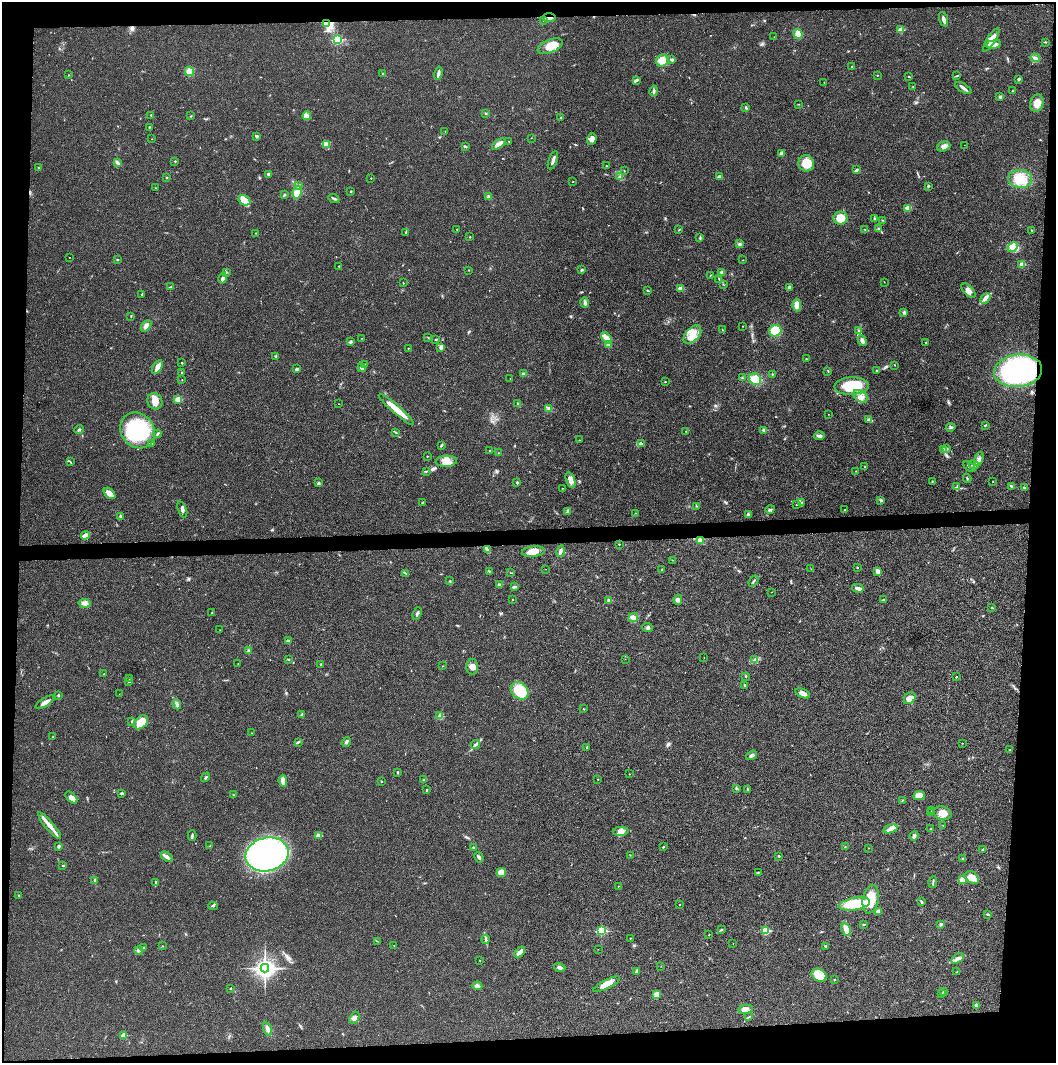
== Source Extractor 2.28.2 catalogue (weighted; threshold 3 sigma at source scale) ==
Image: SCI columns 5-4220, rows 1-4243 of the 4221 x 4243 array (HDU 1 of 3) = the unmasked area's bounding box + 8 px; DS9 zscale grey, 4 x 4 block average (1 PNG px = mean of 4 x 4 image px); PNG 1058 x 1065 px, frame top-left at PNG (2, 2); each listed source drawn as its Kron ellipse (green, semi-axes under 4 px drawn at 4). Shown black and unused: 9% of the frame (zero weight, under 3 of 4 exposures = <1% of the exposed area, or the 3 px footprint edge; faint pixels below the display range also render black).
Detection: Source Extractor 2.28.2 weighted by HDU 2 'WHT'. Background 0.0193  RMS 0.005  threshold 0.0225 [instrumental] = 3 sigma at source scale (4.5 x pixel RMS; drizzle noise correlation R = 1.50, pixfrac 1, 0.05/0.05 arcsec/px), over >= 5 px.
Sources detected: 390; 5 coinciding with a brighter row at this scale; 10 inside a brighter listed object's ellipse — not listed separately; the other 375 listed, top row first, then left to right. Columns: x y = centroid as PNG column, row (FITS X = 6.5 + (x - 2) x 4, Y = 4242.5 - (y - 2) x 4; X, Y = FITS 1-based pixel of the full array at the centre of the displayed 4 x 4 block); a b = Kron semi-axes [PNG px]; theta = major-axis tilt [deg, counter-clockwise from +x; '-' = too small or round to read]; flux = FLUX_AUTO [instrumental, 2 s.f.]
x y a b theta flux
549 17 7 2 1 4.8
944 19 8 3 -74 10
543 21 2 2 - 0.74
327 24 3 2 - 3.1
901 30 2 2 - 46
798 34 5 3 - 26
774 37 2 2 - 0.49
337 39 2 2 - 230
991 40 13 4 57 37
1045 42 3 2 - 2
994 44 7 4 8 15
550 46 13 6 23 49
1035 58 5 3 - 9.8
662 60 6 5 - 35
672 60 2 2 - 13
852 66 2 2 - 1.3
189 72 5 4 - 27
438 73 6 2 76 7
383 74 3 2 - 2.8
68 75 2 2 - 1.3
877 75 2 2 - 2.5
957 76 3 2 - 1.8
909 77 2 2 - 1.7
1019 79 3 2 - 3.6
636 80 4 3 - 5.2
824 82 2 2 - 0.66
913 87 3 2 - 1.6
963 88 9 3 -32 9.2
654 91 5 2 - 5.7
1012 91 2 2 - 1.3
1000 97 2 2 - 7.2
1037 103 9 6 73 26
799 104 2 2 - 1
746 108 3 2 - 3.3
486 113 2 2 - 2.7
151 115 2 2 - 1.8
191 116 2 2 - 0.92
307 116 4 3 - 7.4
561 118 2 2 - 1.9
149 127 2 2 - 2.2
445 131 2 2 - 0.76
256 136 3 2 - 4.2
531 138 2 2 - 0.77
152 139 2 2 - 1.4
592 139 6 4 72 11
509 141 2 2 - 1
326 144 4 3 - 12
499 144 8 3 35 25
964 145 2 2 - 0.42
465 146 3 2 - 4.6
944 146 7 5 17 12
781 153 4 3 - 8.1
553 160 9 2 70 13
175 161 2 2 - 1.7
117 163 4 3 - 5.5
806 163 8 7 - 55
607 166 3 2 - 1.6
38 168 2 2 - 2
856 170 3 2 - 6.8
624 171 2 2 - 1.3
268 174 3 2 - 4.8
620 176 2 2 - 1.5
719 177 2 2 - 27
166 178 2 2 - 1.7
371 178 2 2 - 1.9
1020 179 12 9 -5 61
572 182 2 2 - 0.79
298 186 3 3 - 4.2
928 186 3 2 - 3.8
155 188 2 2 - 1.3
351 191 2 2 - 2
297 192 6 4 78 39
284 195 3 2 - 2.8
488 197 3 3 - 4.5
334 198 6 2 -25 3.8
244 200 6 5 - 19
908 208 4 3 - 16
840 218 7 6 - 42
875 218 3 2 - 4.3
882 220 2 2 - 1.4
457 229 2 2 - 1.4
879 229 3 2 - 3.1
679 230 2 2 - 1.5
865 230 2 2 - 0.93
1032 230 2 2 - 1.8
405 232 2 2 - 1
256 233 2 2 - 1.1
470 237 2 2 - 3.1
700 238 3 2 - 2.8
740 244 3 2 - 3.2
1013 247 6 4 46 13
69 257 2 2 - 0.74
117 259 2 2 - 1.5
743 260 2 2 - 0.56
1022 264 3 3 - 17
339 266 3 2 - 1.6
469 270 2 2 - 1.1
582 270 2 2 - 4.5
226 272 3 2 - 2.9
722 272 3 2 - 8
710 275 2 2 - 1.7
223 278 5 3 - 10
719 279 2 2 - 2
884 282 2 2 - 0.75
403 283 2 2 - 1.5
724 285 2 2 - 0.8
171 287 3 2 - 2
789 287 4 2 - 7.2
681 288 3 3 - 17
968 290 9 4 -47 15
648 291 3 2 - 2.5
142 294 2 2 - 2.7
985 298 6 4 43 10
585 303 5 3 - 8.1
797 305 6 4 -84 15
904 312 3 3 - 4.6
131 316 2 2 - 1.4
146 326 6 3 48 8.7
743 326 2 2 - 0.76
722 330 2 2 - 1.3
775 331 6 5 - 51
858 331 2 2 - 1.6
692 335 11 6 49 36
428 337 2 2 - 1
362 338 2 2 - 0.79
606 338 7 3 -53 27
436 339 2 2 - 2.7
862 341 5 3 - 9.7
350 342 2 2 - 11
926 342 3 2 - 1.8
608 345 3 3 - 7.5
441 347 4 3 - 10
408 348 2 2 - 1.4
276 356 3 2 - 5.2
806 359 2 2 - 1.3
182 363 2 2 - 3.9
365 365 3 2 - 2.2
895 365 2 2 - 1
157 367 7 4 58 13
362 368 4 3 - 6.8
297 369 3 3 - 5.2
877 370 2 2 - 1.9
828 371 2 2 - 0.9
1018 371 24 16 6 490
182 372 3 2 - 2
524 374 2 2 - 26
772 374 2 2 - 1.9
510 378 2 2 - 0.61
742 378 2 2 - 2.5
755 379 6 5 - 41
182 380 2 2 - 1
665 382 2 2 - 1.7
851 386 17 9 2 110
861 396 8 5 -36 16
178 399 2 2 - 61
155 401 8 7 - 28
338 404 2 2 - 0.85
518 404 4 2 - 3.1
396 409 23 3 -41 57
548 409 3 2 - 3.7
828 414 2 2 - 0.82
869 420 3 3 - 6.8
985 425 3 2 - 2.4
951 427 5 2 - 4.2
79 430 4 2 - 4.3
138 430 19 16 -52 230
764 430 2 2 - 20
686 431 2 2 - 1.1
396 432 3 2 - 2.1
157 434 4 2 - 3
819 436 5 3 - 7.8
579 440 2 2 - 0.72
151 443 2 2 - 1.6
641 444 4 3 - 5.3
441 445 4 2 - 3.6
947 448 4 2 - 2.7
943 449 4 2 - 3.2
490 451 2 2 - 4.3
498 453 2 2 - 1
427 456 2 2 - 1.5
979 459 7 3 71 8.3
70 461 3 2 - 2.4
446 461 11 5 4 25
974 465 5 3 - 6.4
969 466 7 2 -39 5.1
865 467 2 2 - 1.1
426 471 2 2 - 1.3
856 471 2 2 - 0.91
967 478 4 2 - 2.2
570 480 8 4 -72 17
932 481 2 2 - 1.4
993 481 2 2 - 0.94
517 482 2 2 - 4.5
318 483 4 2 - 2.6
957 486 3 2 - 3.1
1011 486 3 2 - 2.7
1024 487 3 2 - 4
562 488 2 2 - 0.9
110 493 7 4 -43 27
881 500 3 2 - 4
423 502 3 2 - 2.6
801 502 4 2 - 3.7
797 505 2 2 - 1.4
696 506 2 2 - 1.2
182 509 8 3 -69 7.8
770 509 4 3 - 5.6
844 510 2 2 - 1.6
567 511 4 2 - 3.8
636 513 2 2 - 0.9
748 515 3 2 - 3.5
121 516 3 2 - 3
85 535 4 2 - 26
700 540 3 3 - 11
619 544 2 2 - 2.2
487 549 3 2 - 3.6
560 551 6 3 72 8
533 552 11 5 5 31
672 560 2 2 - 0.99
857 568 2 2 - 1.5
546 569 2 2 - 0.54
811 569 2 2 - 0.57
662 570 3 2 - 2.2
489 571 2 2 - 2.6
878 571 4 3 - 11
510 572 2 2 - 0.71
405 573 2 2 - 1.1
450 581 2 2 - 1.2
753 581 6 2 52 4
500 585 3 2 - 3.4
515 587 4 3 - 4.6
858 588 6 3 -12 8.9
771 592 2 2 - 0.58
512 599 2 2 - 1
609 600 4 2 - 3.5
678 600 5 3 - 7.3
883 600 4 2 - 3.2
85 603 6 2 -6 7.6
992 608 2 2 - 1.7
211 613 2 2 - 1.2
417 613 6 2 69 5.8
633 618 5 4 - 11
647 627 5 3 - 4.8
220 630 2 2 - 0.69
288 641 2 2 - 10
248 650 3 2 - 3.2
704 657 2 2 - 1.1
289 659 2 2 - 1.5
625 659 2 2 - 0.57
755 660 2 2 - 2.5
238 663 2 2 - 0.69
321 664 2 2 - 2.4
442 666 2 2 - 0.96
472 667 8 6 89 18
104 674 2 2 - 0.95
746 676 3 2 - 1
956 677 2 2 - 1.8
129 678 2 2 - 1.4
129 681 2 2 - 2.4
745 685 2 2 - 11
520 691 10 7 -43 88
803 693 8 3 -25 16
119 694 2 2 - 0.42
58 695 3 2 - 3.4
910 698 6 5 - 20
45 702 10 2 33 18
177 704 5 3 - 10
584 709 2 2 - 1.3
302 715 2 2 - 8.1
440 716 3 2 - 4
132 721 2 2 - 1.7
141 722 8 5 46 56
252 733 2 2 - 1
53 736 2 2 - 1.2
298 742 3 2 - 2.6
346 742 5 3 - 5.9
962 743 2 2 - 1.1
475 745 5 3 - 6.3
587 748 2 2 - 1.3
1009 750 3 2 - 1.3
752 755 6 3 35 6.7
397 772 2 2 - 2.5
629 774 2 2 - 0.63
206 777 5 2 - 3.9
598 779 2 2 - 0.78
424 780 3 2 - 2.5
283 781 6 3 -85 17
381 781 2 2 - 1.8
736 788 3 2 - 2.8
748 789 3 2 - 2.1
427 790 2 2 - 1.9
122 793 3 2 - 4.1
234 795 2 2 - 1.7
919 796 6 4 9 27
71 797 7 4 -43 12
903 800 2 2 - 0.95
932 811 2 2 - 1.6
931 813 2 2 - 1.9
943 813 9 6 -19 27
943 825 2 2 - 0.72
50 826 17 3 -49 28
890 829 7 4 16 12
931 829 2 2 - 2.3
621 831 8 4 2 13
318 835 2 2 - 30
192 836 5 2 - 4.1
914 836 5 3 - 10
58 846 3 2 - 5.6
210 846 3 2 - 1.5
845 846 2 2 - 2.5
473 847 2 2 - 8.7
663 847 2 2 - 2.5
869 848 2 2 - 0.82
983 849 3 2 - 2.2
267 854 22 16 14 750
630 855 2 2 - 1.1
779 856 2 2 - 2.2
167 857 6 3 -36 8.5
479 857 5 2 - 7.4
963 859 3 2 - 2.1
63 866 3 2 - 1.8
501 872 5 4 - 24
758 873 2 2 - 0.87
972 878 7 5 -38 31
95 880 2 2 - 2.1
962 880 2 2 - 68
933 882 6 2 81 3.4
155 883 3 2 - 2.3
618 886 2 2 - 1
19 895 2 2 - 1.4
871 899 14 8 79 68
921 902 4 2 - 3.5
854 904 16 6 10 87
679 905 2 2 - 1
213 906 4 2 - 3.4
878 911 3 3 - 10
988 915 3 2 - 3.8
864 924 3 2 - 2
941 924 3 3 - 5.3
721 929 2 2 - 1.6
846 929 7 4 -66 19
765 930 2 2 - 130
601 931 2 2 - 210
709 935 2 2 - 0.95
630 938 2 2 - 1.8
486 939 4 2 - 4.5
377 941 2 2 - 0.85
733 943 2 2 - 0.7
394 945 2 2 - 0.77
163 946 2 2 - 1.2
144 947 2 2 - 1.9
825 947 2 2 - 1.7
598 949 2 2 - 0.58
139 950 4 3 - 6.7
520 952 6 3 44 20
958 958 7 3 30 9.2
480 960 2 2 - 0.82
661 966 2 2 - 0.54
560 967 6 3 -18 7.1
265 968 4 3 - 1600
637 971 3 3 - 4.9
957 972 2 2 - 1.5
819 975 8 6 -29 57
834 980 2 2 - 5
607 984 14 4 26 35
477 986 5 3 - 6.5
230 988 2 2 - 1.4
943 991 2 2 - 1.5
942 993 2 2 - 0.91
657 995 3 2 - 4.1
976 1005 3 2 - 5
745 1009 7 4 11 19
749 1017 3 2 - 1.8
354 1018 6 4 54 13
268 1029 7 3 -71 11
124 1035 2 2 - 41
Overlapping masked pixels (flux is a lower limit): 1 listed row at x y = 549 17
Diffuse or blended objects may show on this block-average render without a row.